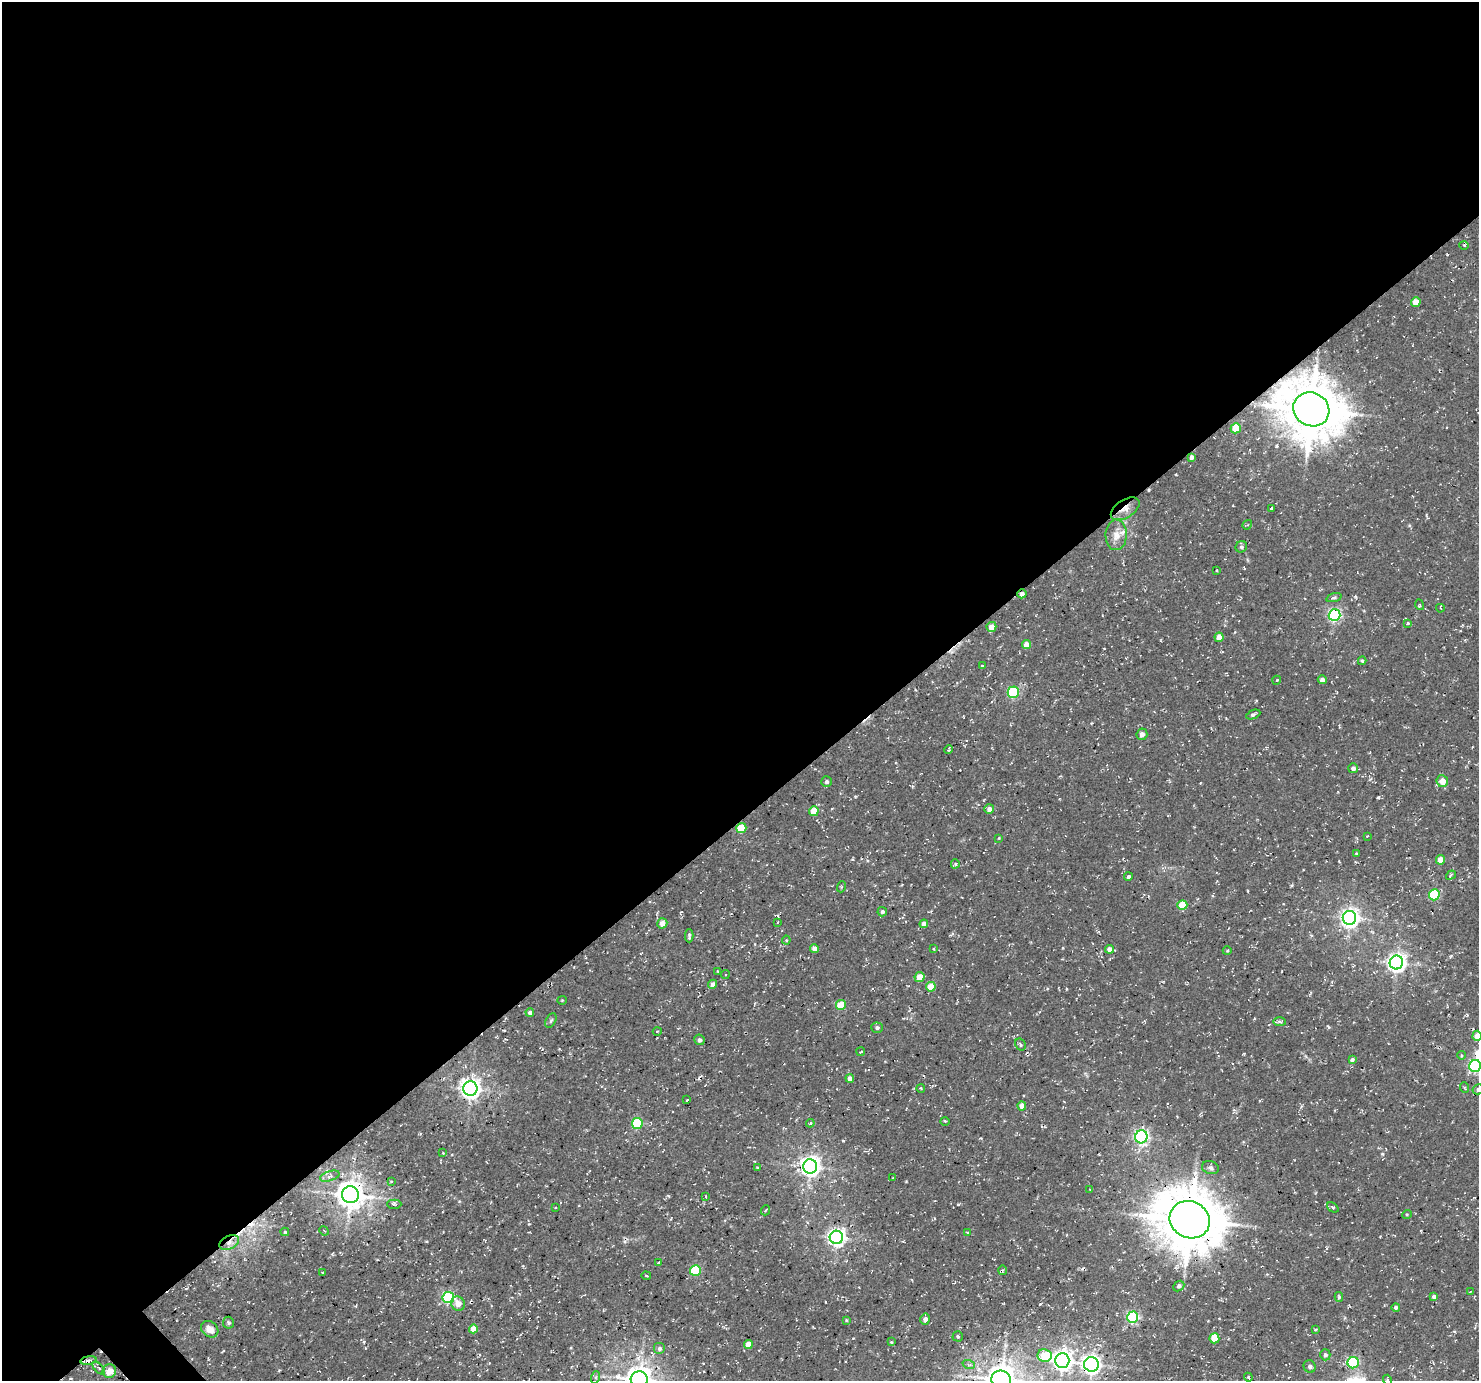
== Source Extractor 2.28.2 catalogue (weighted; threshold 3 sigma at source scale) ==
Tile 2 of 4 x 4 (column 2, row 1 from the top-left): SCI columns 1574-3050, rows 4452-5830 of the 6095 x 6076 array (HDU 1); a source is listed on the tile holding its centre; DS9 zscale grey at full resolution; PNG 1481 x 1383 px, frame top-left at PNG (2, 2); each listed source drawn as its Kron ellipse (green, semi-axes under 4 px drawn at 4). Shown black and unused: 60% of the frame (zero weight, under 3 of 4 exposures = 8% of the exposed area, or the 3 px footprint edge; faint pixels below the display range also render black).
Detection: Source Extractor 2.28.2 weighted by HDU 2 'WHT'; one run over the whole footprint, this tile lists its part. Background 5.15e-04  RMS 0.0023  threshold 0.0104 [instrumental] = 3 sigma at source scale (4.5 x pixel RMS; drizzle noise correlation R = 1.50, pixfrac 1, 0.0396/0.0396 arcsec/px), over >= 5 px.
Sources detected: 155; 9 cosmic-ray / hot-pixel residue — neither listed nor drawn; the other 146 listed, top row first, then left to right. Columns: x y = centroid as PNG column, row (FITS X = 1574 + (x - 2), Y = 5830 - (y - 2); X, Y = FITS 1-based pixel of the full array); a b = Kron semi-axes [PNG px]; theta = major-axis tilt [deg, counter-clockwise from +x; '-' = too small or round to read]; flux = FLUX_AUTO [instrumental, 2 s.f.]
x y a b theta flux
1464 245 4 3 - 0.29
1416 302 5 4 - 3
1311 409 18 16 -29 1200
1236 428 5 5 - 5.5
1192 457 4 4 - 0.88
1125 509 16 9 32 2.2
1271 509 4 2 - 0.18
1247 525 5 4 - 0.29
1116 535 15 10 88 2.4
1241 547 6 5 - 0.57
1217 570 3 2 - 0.2
1022 594 4 4 - 1
1334 597 8 4 17 0.48
1420 605 5 3 - 0.23
1440 608 4 2 - 0.19
1335 615 6 6 - 42
1408 623 3 3 - 0.4
991 627 5 5 - 2.1
1219 637 4 4 - 2.1
1026 645 4 4 - 1.9
1362 661 4 4 - 0.39
982 666 3 3 - 0.26
1277 680 4 3 - 0.2
1322 680 4 4 - 1.2
1013 692 6 5 - 22
1253 714 7 3 23 0.46
1142 734 6 5 - 0.95
948 749 4 2 - 0.25
1353 768 5 5 - 0.9
827 781 5 5 - 0.56
1442 781 6 5 - 2.4
989 809 5 5 - 1.3
814 811 5 4 - 4.9
741 828 5 5 - 7.9
1367 836 3 2 - 0.19
999 838 4 3 - 0.18
1356 853 4 3 - 0.2
1440 860 5 4 - 2.8
955 864 4 4 - 0.46
1451 875 5 3 - 0.31
1128 877 4 4 - 0.46
841 887 5 3 - 0.29
1434 895 5 5 - 15
1182 905 5 5 - 5.9
882 912 5 4 - 0.54
1349 918 7 6 - 110
778 922 4 2 - 0.19
662 923 5 5 - 1.8
924 924 4 4 - 1.1
689 936 6 3 90 0.42
786 940 4 4 - 0.22
814 949 4 4 - 1.4
934 949 4 3 - 0.26
1109 949 4 4 - 1.3
1227 951 4 3 - 0.21
1396 963 7 6 - 110
718 971 4 4 - 0.21
725 974 4 2 - 0.26
919 977 5 5 - 2.5
713 984 5 4 - 1.3
931 987 5 4 - 4.4
562 1000 5 4 - 0.23
841 1005 5 5 - 5.3
530 1013 4 4 - 0.93
551 1021 8 5 62 0.45
1279 1022 6 3 -2 0.4
877 1028 5 5 - 0.56
657 1031 4 3 - 0.22
1477 1036 5 4 - 2
699 1040 5 5 - 0.67
1020 1044 6 5 - 0.43
861 1052 4 2 - 0.19
1461 1055 4 3 - 0.22
1352 1060 4 4 - 0.63
1475 1066 6 6 - 39
850 1078 4 4 - 1.5
1465 1088 5 3 - 0.25
470 1089 7 7 - 140
921 1089 4 3 - 0.26
1478 1089 5 5 - 0.66
687 1100 3 2 - 0.34
1022 1106 4 4 - 2
945 1121 4 3 - 0.25
637 1123 5 5 - 17
810 1123 4 3 - 0.32
1141 1137 6 6 - 55
443 1153 3 3 - 0.2
810 1166 7 7 - 140
757 1168 3 3 - 0.28
1210 1168 9 6 -16 0.64
330 1176 10 5 17 0.89
893 1178 2 2 - 0.24
391 1181 4 3 - 0.24
1090 1189 3 2 - 0.19
350 1195 8 8 - 310
706 1197 4 2 - 0.22
394 1204 7 4 -1 0.56
1333 1207 6 4 -37 0.36
555 1208 3 2 - 0.18
766 1210 5 3 - 0.25
1407 1214 5 3 - 0.21
1190 1220 20 18 -26 1200
324 1231 5 4 - 0.26
285 1232 4 3 - 0.34
968 1233 4 3 - 0.38
836 1237 7 6 - 94
229 1243 10 6 24 1.4
659 1263 4 4 - 0.39
695 1270 5 5 - 15
1002 1270 5 3 - 0.35
323 1272 4 2 - 0.17
646 1276 5 2 - 0.28
1179 1286 6 4 43 0.65
1470 1292 3 2 - 0.18
448 1297 6 5 - 30
1339 1297 5 4 - 0.34
1434 1297 4 4 - 0.74
458 1304 7 6 - 2
1396 1307 4 4 - 0.59
1133 1317 6 5 - 31
925 1319 5 5 - 1
846 1320 4 3 - 0.22
228 1323 6 5 - 0.57
210 1329 9 7 -38 1.5
473 1329 4 4 - 2.7
1315 1330 3 3 - 0.22
958 1336 5 5 - 0.41
1214 1338 5 5 - 5.3
891 1342 4 3 - 0.26
748 1345 4 4 - 2.2
660 1348 6 6 - 0.75
1045 1355 7 6 - 6.6
1325 1355 5 5 - 0.57
88 1360 8 3 8 0.66
1062 1361 7 7 - 140
1353 1363 5 5 - 23
1091 1364 7 7 - 97
969 1365 6 4 -19 0.46
1310 1366 6 6 - 0.57
99 1368 7 3 -46 0.42
109 1371 7 6 - 3
596 1377 6 4 72 0.38
1248 1377 4 3 - 0.46
1001 1379 10 9 - 390
639 1380 8 8 - 300
1387 1380 5 3 - 0.26
Overlapping masked pixels (flux is a lower limit): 7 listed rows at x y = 1311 409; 1125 509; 1022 594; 741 828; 1190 1220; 229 1243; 88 1360
Isophote crosses this tile's border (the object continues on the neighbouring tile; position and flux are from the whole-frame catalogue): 6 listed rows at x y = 1477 1036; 1475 1066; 1478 1089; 1001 1379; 639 1380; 1387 1380
Unlisted compact peaks at least as high as the median listed source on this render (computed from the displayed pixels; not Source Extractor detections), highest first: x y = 1378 797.